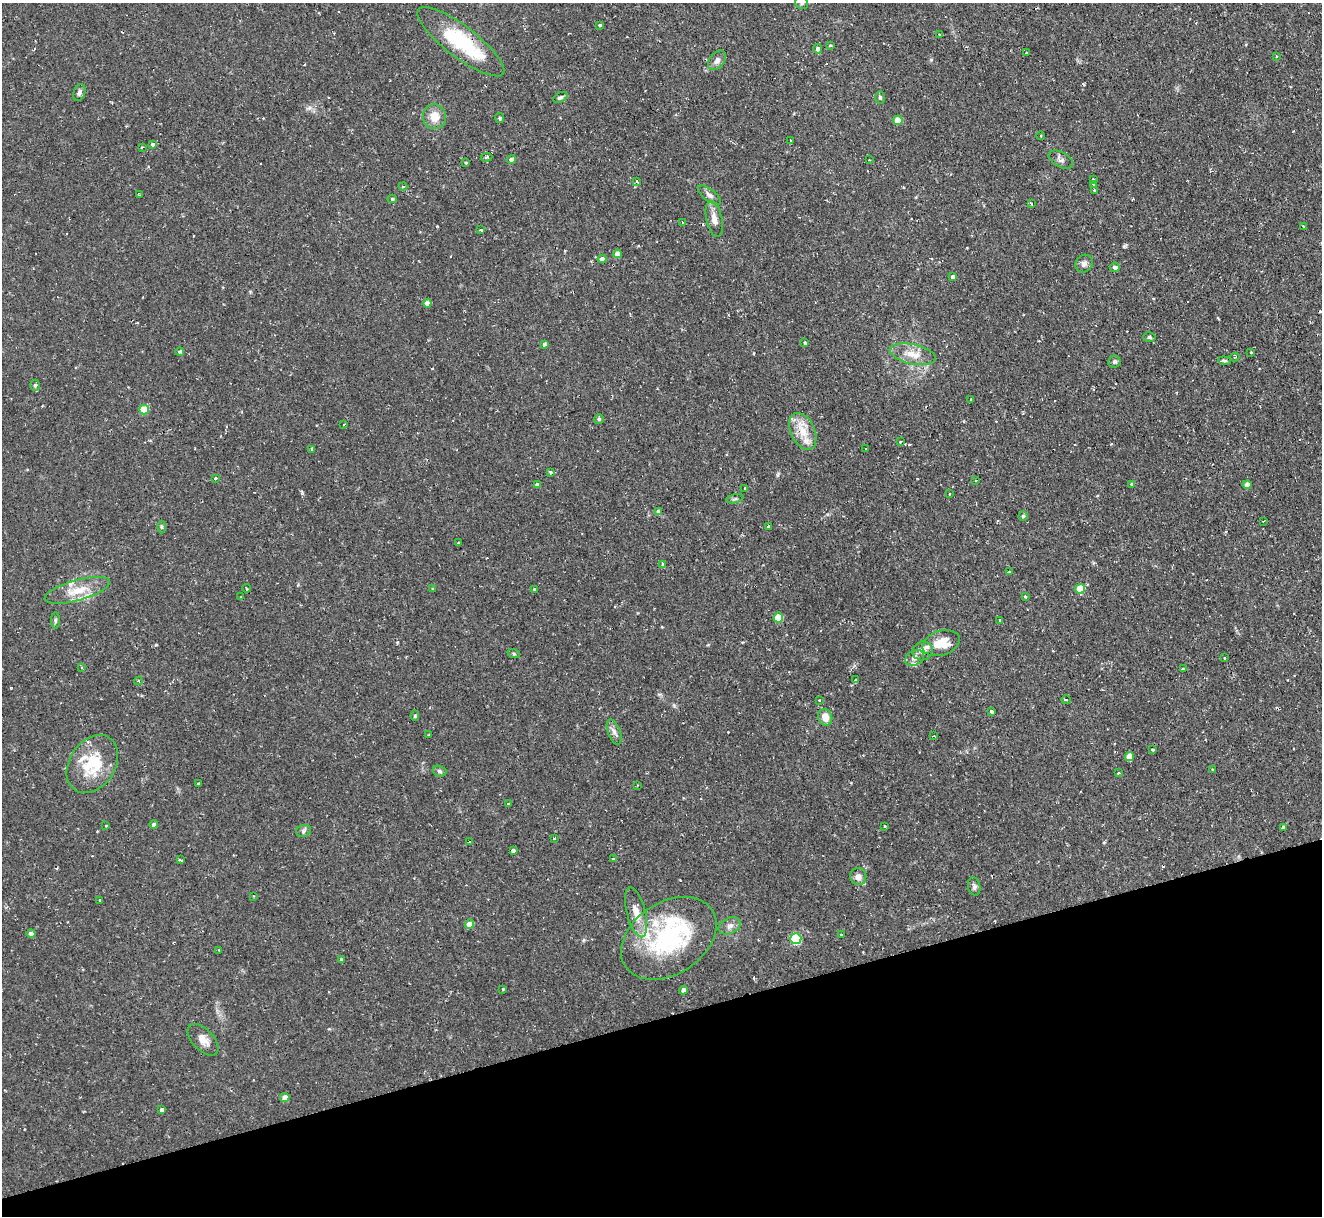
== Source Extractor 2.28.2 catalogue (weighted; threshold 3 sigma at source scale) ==
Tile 14 of 4 x 4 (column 2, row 4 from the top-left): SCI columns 1321-2640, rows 139-1352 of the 5279 x 5261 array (HDU 1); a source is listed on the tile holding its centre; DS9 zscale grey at full resolution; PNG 1324 x 1218 px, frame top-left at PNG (2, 3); each listed source drawn as its Kron ellipse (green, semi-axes under 4 px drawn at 4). Shown black and unused: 16% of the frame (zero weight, under 2 of 3 exposures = <1% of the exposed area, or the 3 px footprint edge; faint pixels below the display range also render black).
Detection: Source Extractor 2.28.2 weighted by HDU 2 'WHT'; one run over the whole footprint, this tile lists its part. Background 0.126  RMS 0.0071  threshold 0.0318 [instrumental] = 3 sigma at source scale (4.5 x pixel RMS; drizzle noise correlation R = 1.50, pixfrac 1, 0.05/0.05 arcsec/px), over >= 5 px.
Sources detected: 175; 1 inside a brighter object's white glare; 21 cosmic-ray / hot-pixel residue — neither listed nor drawn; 11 inside a brighter listed object's ellipse — not listed separately; the other 142 listed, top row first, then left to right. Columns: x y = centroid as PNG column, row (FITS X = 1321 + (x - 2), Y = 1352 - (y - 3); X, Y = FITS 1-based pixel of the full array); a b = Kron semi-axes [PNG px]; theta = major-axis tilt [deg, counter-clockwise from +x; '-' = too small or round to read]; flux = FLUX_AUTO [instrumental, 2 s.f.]
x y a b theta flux
801 3 6 6 - 1.7
600 25 3 3 - 3.1
939 35 3 2 - 0.93
461 42 53 15 -37 49
830 45 4 3 - 0.81
818 49 4 4 - 2.4
1027 53 3 3 - 1.2
1277 56 4 2 - 0.57
717 60 11 7 51 3.6
79 92 9 5 72 2.2
560 97 7 5 27 1.6
880 97 6 5 - 1.3
434 117 12 11 - 9.2
500 118 5 4 - 1.3
898 120 5 4 - 16
1041 136 4 3 - 0.69
790 141 3 2 - 0.88
153 144 3 3 - 4.2
142 147 3 3 - 1.2
487 157 6 4 8 1.3
511 159 4 4 - 3.5
869 160 2 2 - 0.49
1061 160 13 7 -29 2.8
466 162 3 3 - 2.8
1093 179 3 2 - 1.1
637 182 4 3 - 1.3
1093 184 3 3 - 0.71
403 186 4 4 - 1.2
1095 191 3 3 - 1.5
140 195 3 3 - 0.75
709 195 13 6 -38 3
392 199 4 4 - 1.2
1031 203 3 2 - 1.2
714 219 18 8 -78 6
682 222 4 3 - 0.72
1303 226 4 2 - 0.5
481 230 3 2 - 0.88
617 254 4 4 - 4.5
602 259 4 4 - 2.9
1084 264 9 8 - 2.9
1115 267 5 4 - 2.5
953 277 4 3 - 1.7
427 303 4 4 - 5.9
1149 337 6 5 - 1.2
805 343 4 3 - 1.1
545 344 4 3 - 2.5
180 351 4 4 - 1.5
1251 353 3 3 - 2
913 354 23 10 -12 10
1235 357 5 3 - 1.1
1114 361 6 6 - 1.8
1225 361 6 4 -6 1.1
35 385 5 5 - 1.5
971 399 3 2 - 0.98
144 409 5 5 - 21
599 419 5 5 - 1.3
344 425 3 2 - 1.1
803 431 19 12 -64 12
901 441 4 3 - 1.3
866 448 3 2 - 1.1
312 449 3 3 - 9.3
551 472 3 3 - 2.7
215 478 3 3 - 2.8
976 480 3 2 - 0.56
1131 484 4 3 - 1.5
537 485 4 4 - 2.7
1247 485 4 4 - 4.9
745 488 3 3 - 1
949 494 2 2 - 0.69
735 499 9 3 13 1.3
658 512 3 3 - 32
1023 516 5 4 - 1.2
1263 521 2 2 - 0.63
161 527 6 4 -89 1
768 527 3 2 - 1.2
459 543 3 3 - 2.5
663 564 3 3 - 2.6
1009 572 2 2 - 0.61
247 588 4 3 - 1.5
433 589 4 2 - 0.61
1080 589 5 5 - 12
77 590 33 10 15 15
534 590 3 3 - 2.8
241 596 3 2 - 0.56
1025 596 3 3 - 2.1
778 617 5 5 - 16
55 620 8 4 90 1.3
999 621 3 3 - 1.8
941 643 19 12 18 13
922 651 10 9 - 4.9
514 654 6 4 -19 0.98
915 658 10 7 28 3.6
1224 658 3 2 - 1.1
82 668 3 3 - 0.99
1183 669 3 3 - 1.2
855 680 3 3 - 0.68
138 681 4 4 - 1
819 700 2 2 - 0.71
1066 700 4 3 - 0.96
992 712 3 3 - 2.2
415 716 5 4 - 1.2
825 717 8 7 - 7.3
614 732 13 6 -68 3.4
429 735 3 3 - 0.68
934 736 4 2 - 0.66
1153 750 3 3 - 1.2
1129 756 4 4 - 7.1
92 764 31 23 57 31
1212 769 3 2 - 0.93
439 771 7 5 -17 1.5
1118 773 3 2 - 0.57
198 784 3 3 - 1.5
638 785 3 2 - 0.54
508 804 3 2 - 0.6
154 825 4 4 - 2.5
106 826 3 3 - 0.89
885 826 3 2 - 0.75
1283 828 4 3 - 14
303 831 7 6 - 1.6
554 838 3 2 - 0.61
470 842 4 3 - 0.85
513 850 4 3 - 2.9
613 859 3 3 - 1.5
181 860 4 3 - 7.1
858 877 8 8 - 3.6
974 887 9 6 -79 2
253 896 2 2 - 0.54
100 900 3 3 - 0.77
636 912 25 9 -76 9.5
469 924 4 4 - 8.1
730 926 11 7 26 3.6
31 933 4 4 - 2.9
841 935 3 3 - 1
669 938 52 36 33 88
796 938 5 5 - 57
219 950 2 2 - 0.52
341 960 3 3 - 1.4
503 989 3 3 - 0.52
683 990 4 4 - 3
203 1040 19 10 -46 6.7
285 1098 4 4 - 5.9
162 1110 4 4 - 2.5
Overlapping masked pixels (flux is a lower limit): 1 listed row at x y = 461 42
Isophote crosses this tile's border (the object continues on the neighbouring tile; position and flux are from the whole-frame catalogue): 1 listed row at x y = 801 3